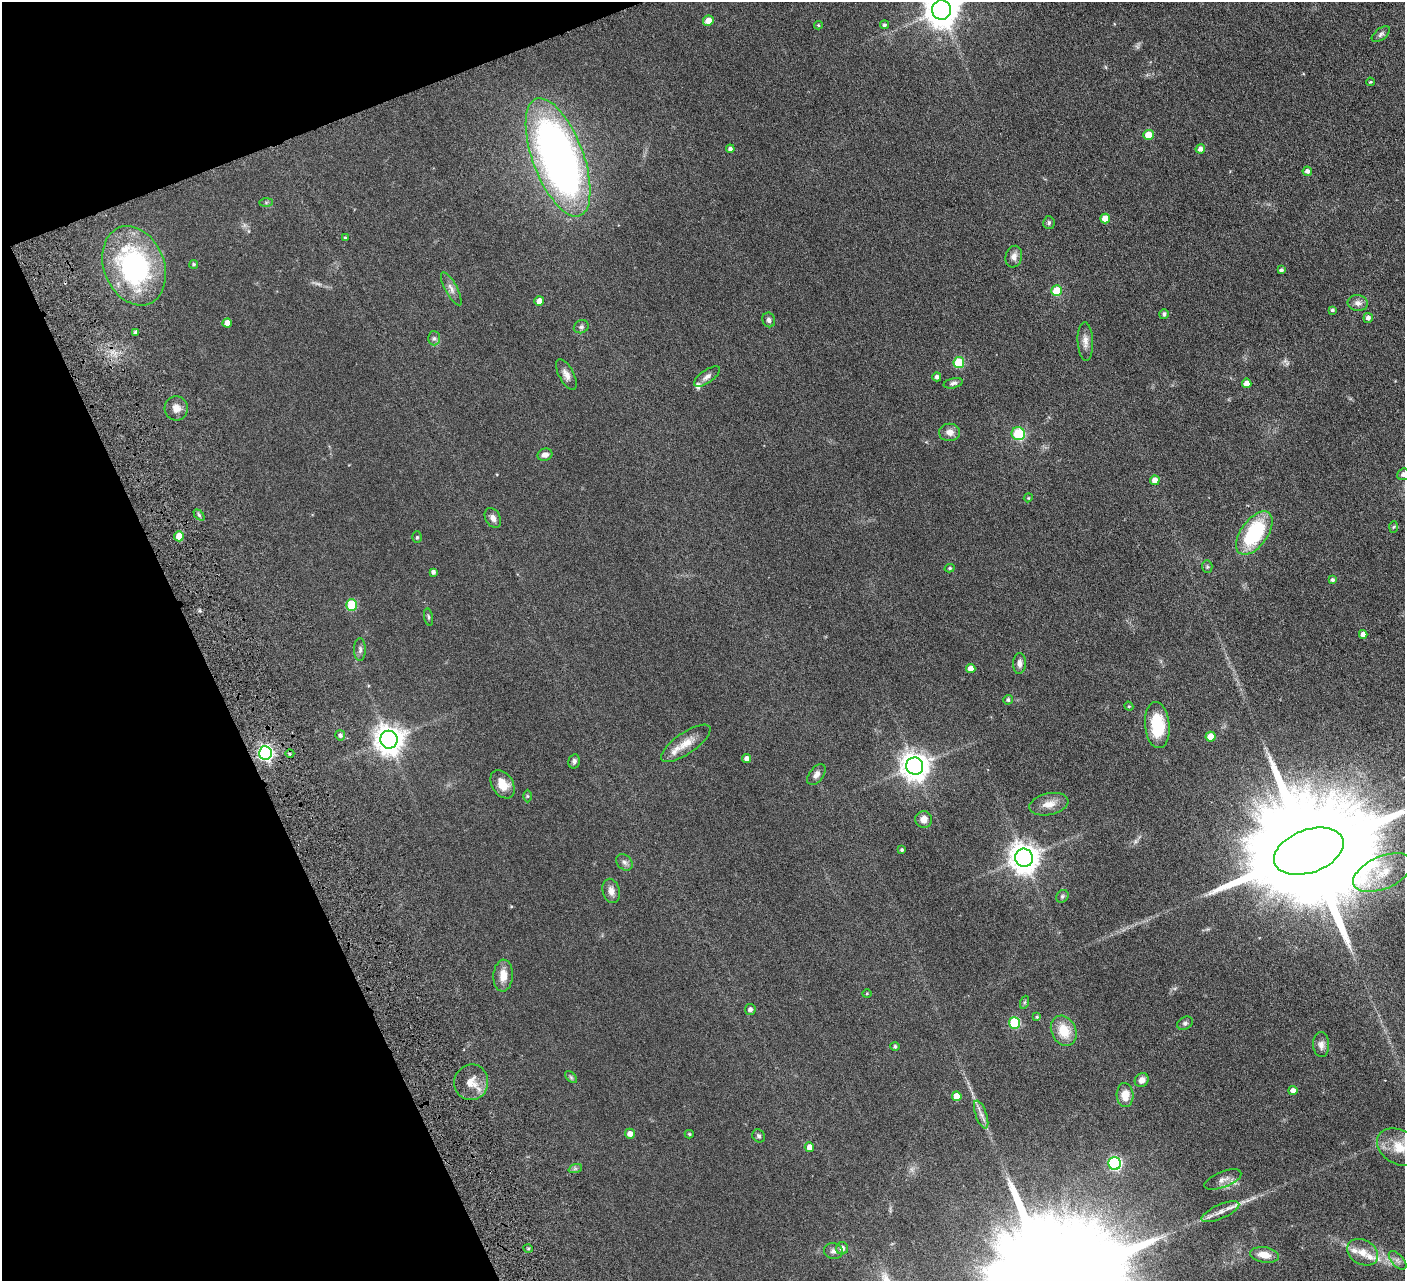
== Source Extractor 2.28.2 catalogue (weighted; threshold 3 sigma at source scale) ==
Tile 5 of 4 x 4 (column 1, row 2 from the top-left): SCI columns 58-1460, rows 2881-4159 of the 5728 x 5631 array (HDU 1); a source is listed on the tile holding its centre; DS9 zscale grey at full resolution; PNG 1407 x 1283 px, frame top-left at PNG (2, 2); each listed source drawn as its Kron ellipse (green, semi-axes under 4 px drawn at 4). Shown black and unused: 19% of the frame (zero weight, under 4 of 8 exposures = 3% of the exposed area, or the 3 px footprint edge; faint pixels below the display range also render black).
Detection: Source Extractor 2.28.2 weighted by HDU 2 'WHT'; one run over the whole footprint, this tile lists its part. Background 0.0566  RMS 0.0062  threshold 0.0255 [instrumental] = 3 sigma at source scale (4.09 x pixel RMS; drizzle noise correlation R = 1.36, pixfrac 0.8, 0.05/0.05 arcsec/px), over >= 5 px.
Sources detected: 125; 1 too faint to see at this stretch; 1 inside a brighter object's white glare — neither listed nor drawn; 6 inside a brighter listed object's ellipse — not listed separately; the other 117 listed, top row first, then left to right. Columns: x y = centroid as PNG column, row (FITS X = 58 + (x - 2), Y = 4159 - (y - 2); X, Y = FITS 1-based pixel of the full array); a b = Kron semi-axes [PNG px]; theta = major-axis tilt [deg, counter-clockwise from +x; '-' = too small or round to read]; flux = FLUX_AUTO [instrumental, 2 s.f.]
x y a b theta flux
941 10 10 9 - 1100
708 21 5 5 - 5.8
818 25 4 4 - 0.62
884 25 4 4 - 1.1
1381 34 10 5 38 1.6
1370 82 4 3 - 0.55
1148 135 5 5 - 7.7
730 149 4 4 - 1.4
1200 149 5 4 - 2.3
558 157 62 25 -69 310
1307 171 5 4 - 1.8
266 202 7 4 1 0.88
1105 218 5 5 - 6.7
1049 223 6 5 - 1.1
345 238 4 3 - 0.58
1014 257 11 8 75 2.9
194 264 4 4 - 0.8
134 266 41 30 -68 91
1281 270 3 3 - 1.2
451 289 18 6 -61 3
1057 291 5 5 - 15
539 301 5 4 - 4.9
1358 303 10 8 -6 2.8
1332 310 3 3 - 0.91
1164 314 5 4 - 1.3
1368 318 5 4 - 1.9
769 320 7 6 - 1.8
227 323 4 4 - 3.5
581 327 7 6 - 1.3
135 332 3 3 - 1.1
434 338 7 6 - 1.4
1085 341 19 7 -88 3.9
959 363 5 5 - 20
566 375 17 7 -61 3.4
707 376 15 6 35 2.5
937 377 4 4 - 1.7
953 383 9 5 12 1.4
1247 383 5 4 - 4
176 408 12 11 - 4
949 432 10 8 -1 3.6
1018 434 7 6 - 24
545 455 7 6 - 3
1403 474 6 6 - 2.3
1155 480 5 4 - 4.1
1028 498 4 3 - 0.46
199 515 6 4 -46 0.81
493 518 10 7 -61 2.6
1394 527 6 4 86 0.59
1254 533 25 13 54 44
179 536 5 5 - 9.2
417 537 6 5 - 0.76
1207 567 6 5 - 0.83
950 568 5 4 - 0.85
433 572 4 4 - 1.6
1332 580 4 4 - 1.3
352 605 5 5 - 25
429 617 8 3 -79 0.91
1363 634 4 4 - 2.9
360 650 11 6 90 1.8
1019 663 10 6 87 2.5
971 668 4 4 - 4
1008 700 5 5 - 1.1
1129 706 5 4 - 0.59
1157 725 23 12 -85 23
340 735 5 5 - 1.5
1211 737 5 5 - 8.4
389 740 9 8 - 700
686 743 29 10 35 8.1
265 753 7 6 - 140
290 754 4 3 - 0.71
747 758 4 4 - 2.5
574 761 7 5 76 1.5
915 766 8 8 - 670
816 775 12 7 53 2.7
502 784 15 10 -57 7.6
527 796 6 4 -89 0.65
1049 804 20 11 12 6.1
924 819 8 8 - 3.9
902 850 3 3 - 0.91
1309 851 36 21 20 27000
1024 858 9 8 - 750
624 862 9 7 -44 2
1383 872 32 16 23 16
611 891 12 8 -77 3.3
1062 896 7 5 47 1.1
503 976 16 9 87 6.4
867 994 5 3 - 0.47
1025 1002 6 4 71 0.79
750 1009 5 5 - 1.8
1037 1017 4 3 - 0.57
1014 1023 5 5 - 35
1185 1023 8 6 28 1.4
1064 1031 16 12 -63 12
1321 1044 12 8 -87 3
895 1046 4 4 - 1.1
571 1077 7 4 -46 0.88
1142 1080 7 6 - 3.2
471 1082 18 17 - 7.9
1293 1091 4 4 - 2.8
1125 1095 12 8 -86 8.1
957 1096 5 4 - 6.6
981 1114 15 5 -70 3
630 1134 5 5 - 3.1
689 1134 4 4 - 0.68
759 1136 7 6 - 1.3
809 1147 5 4 - 3.7
1399 1147 23 17 -29 12
1115 1163 6 6 - 78
575 1169 7 4 19 0.99
1223 1180 19 8 21 3.6
1220 1212 20 7 23 4.3
528 1248 5 3 - 0.62
842 1248 6 6 - 2.5
833 1251 9 7 -16 2.3
1362 1252 16 12 -29 6.8
1264 1255 14 7 -9 6.8
1398 1260 11 6 -48 2
Overlapping masked pixels (flux is a lower limit): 1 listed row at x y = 265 753
Isophote crosses this tile's border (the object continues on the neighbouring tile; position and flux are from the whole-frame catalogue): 4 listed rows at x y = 941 10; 1403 474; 1309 851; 1399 1147